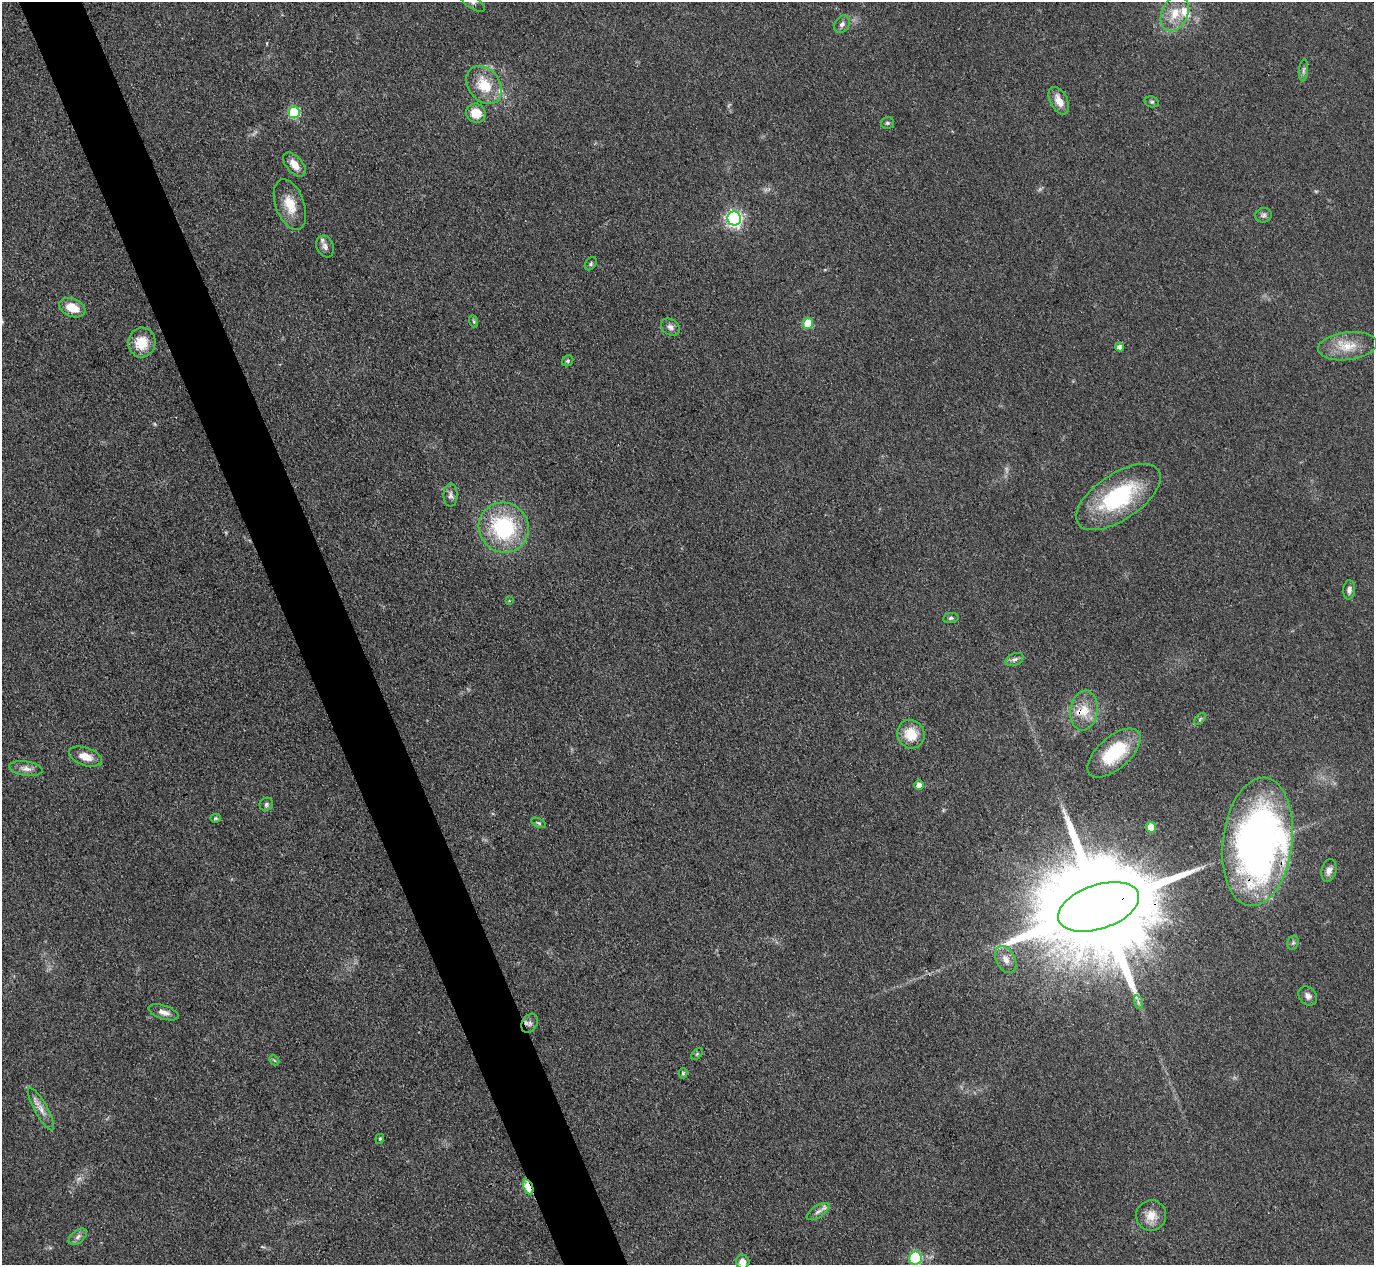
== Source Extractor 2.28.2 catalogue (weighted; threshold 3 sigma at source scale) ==
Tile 11 of 4 x 4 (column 3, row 3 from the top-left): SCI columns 2748-4119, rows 1412-2674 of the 5494 x 5480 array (HDU 1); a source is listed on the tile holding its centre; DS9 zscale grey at full resolution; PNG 1376 x 1267 px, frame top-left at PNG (2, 2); each listed source drawn as its Kron ellipse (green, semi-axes under 4 px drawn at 4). Shown black and unused: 5% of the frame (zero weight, under 3 of 4 exposures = <1% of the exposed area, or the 3 px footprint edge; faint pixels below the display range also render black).
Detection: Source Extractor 2.28.2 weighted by HDU 2 'WHT'; one run over the whole footprint, this tile lists its part. Background 0.0878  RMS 0.0065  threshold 0.0293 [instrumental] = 3 sigma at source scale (4.5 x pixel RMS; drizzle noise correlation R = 1.50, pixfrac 1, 0.05/0.05 arcsec/px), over >= 5 px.
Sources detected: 69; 3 too faint to see at this stretch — neither listed nor drawn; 4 inside a brighter listed object's ellipse — not listed separately; the other 62 listed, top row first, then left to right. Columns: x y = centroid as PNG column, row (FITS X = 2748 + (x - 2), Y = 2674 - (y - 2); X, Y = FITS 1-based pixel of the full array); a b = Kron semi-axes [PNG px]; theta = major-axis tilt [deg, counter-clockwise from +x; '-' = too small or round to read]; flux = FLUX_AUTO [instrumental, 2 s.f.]
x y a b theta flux
472 2 15 6 -35 3
1175 13 19 13 65 13
842 24 9 7 57 2.8
1304 70 11 4 85 1.7
484 85 21 15 -52 20
1059 101 15 8 -62 7.9
1152 102 7 5 -13 1.2
294 112 6 5 - 54
476 113 10 9 - 11
887 123 6 6 - 1.4
294 165 14 8 -50 7.1
290 205 26 14 -70 14
1264 215 8 7 - 2
734 218 7 6 - 180
325 246 11 8 -68 3.4
591 264 7 5 53 1.2
72 308 14 9 -22 12
473 321 6 4 -70 0.98
808 323 5 5 - 22
671 327 10 7 -34 3
142 342 15 13 79 15
1347 346 30 13 7 15
1120 347 5 4 - 2.9
568 361 6 5 - 1.2
451 495 11 7 -89 2.7
1118 497 48 23 34 68
504 528 25 24 - 64
1349 590 9 6 87 2.5
509 601 4 3 - 0.47
951 618 8 5 9 1.4
1015 659 9 6 22 2.2
1084 710 20 14 83 12
1200 719 7 4 47 1.1
911 734 14 13 - 15
1114 753 32 16 41 35
85 757 17 9 -19 8.1
26 769 16 7 -9 4.4
919 785 5 5 - 5.1
266 804 7 6 - 1.7
215 818 5 4 - 0.95
539 823 8 4 -27 1.1
1151 827 5 5 - 16
1258 842 64 34 83 320
1329 870 11 7 77 3.6
1099 907 42 22 18 27000
1293 943 7 5 68 1.4
1006 959 14 9 -62 5.6
1308 996 10 8 -48 3.3
1138 1002 7 4 -72 1.6
163 1012 16 7 -18 4.2
530 1023 10 7 58 2.7
697 1054 7 4 45 1
274 1060 6 4 -43 0.86
683 1073 5 4 - 0.99
41 1109 24 6 -61 6.1
380 1139 5 4 - 0.96
528 1187 8 4 -69 41
818 1211 13 6 33 3.1
1151 1215 15 15 - 8.8
78 1237 10 6 39 2.7
915 1258 6 6 - 67
743 1262 7 6 - 5.8
Overlapping masked pixels (flux is a lower limit): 3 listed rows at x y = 1258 842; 1099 907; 528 1187
Isophote crosses this tile's border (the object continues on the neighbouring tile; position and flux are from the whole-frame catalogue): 3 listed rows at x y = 472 2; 915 1258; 743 1262